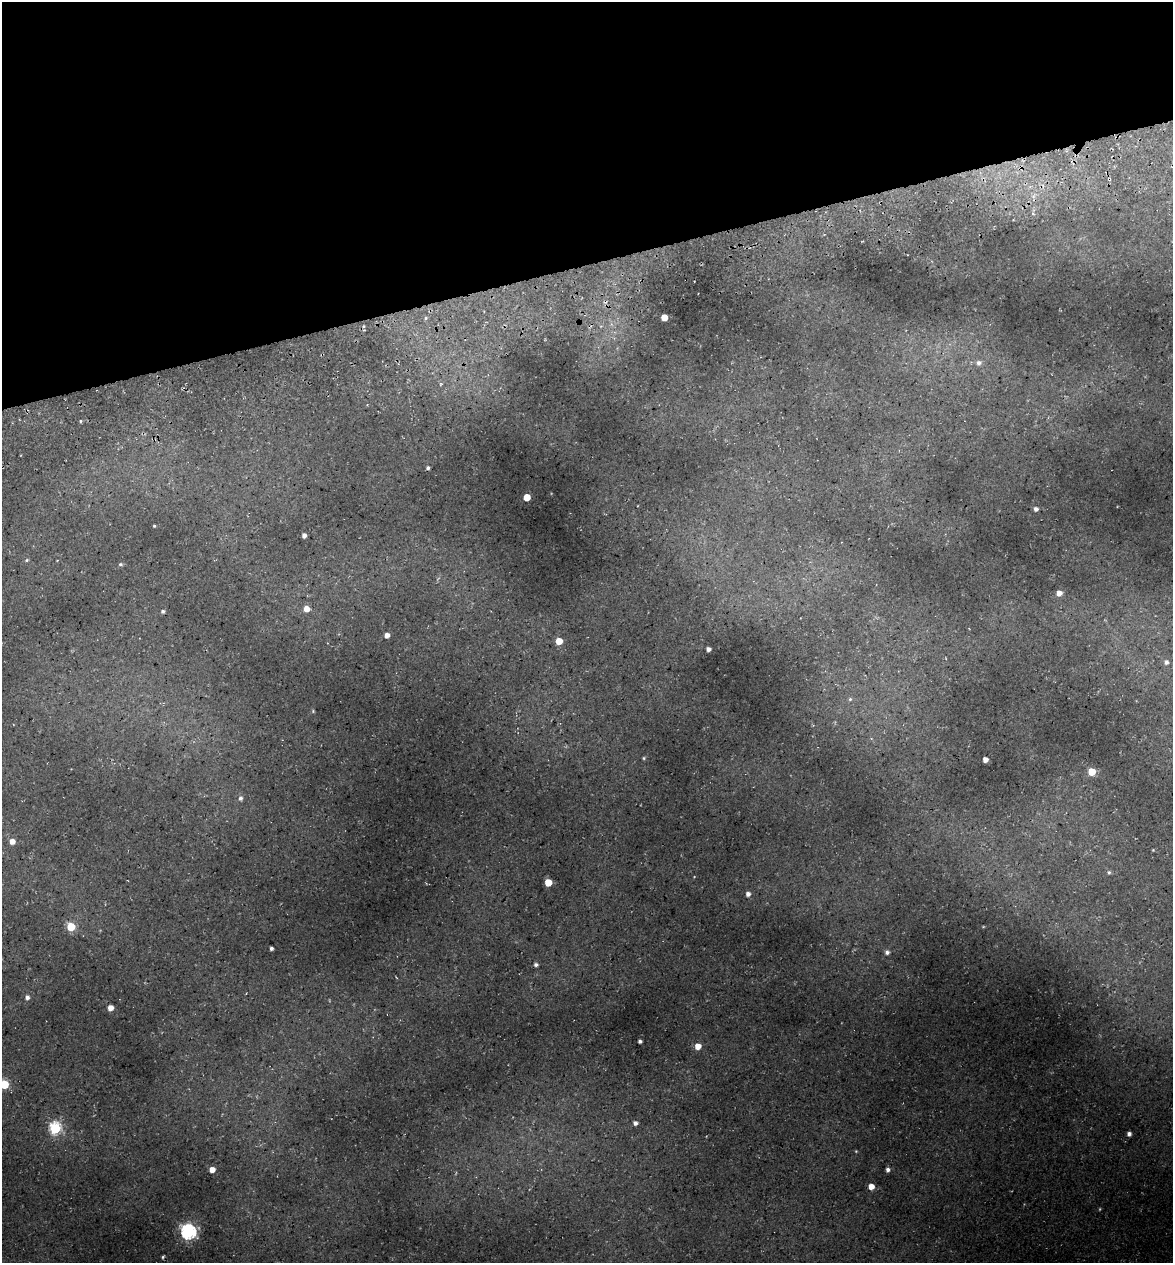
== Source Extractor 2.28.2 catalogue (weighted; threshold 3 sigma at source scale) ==
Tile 3 of 4 x 4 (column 3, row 1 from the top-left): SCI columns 2485-3655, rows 3857-5117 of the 4922 x 5194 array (HDU 1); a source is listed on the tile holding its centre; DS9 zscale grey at full resolution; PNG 1175 x 1265 px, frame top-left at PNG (2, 2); no overlay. Shown black and unused: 21% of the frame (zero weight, under 3 of 5 exposures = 5% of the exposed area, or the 3 px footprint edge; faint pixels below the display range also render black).
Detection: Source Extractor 2.28.2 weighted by HDU 2 'WHT'; one run over the whole footprint, this tile lists its part. Background 0.135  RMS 0.0071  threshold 0.0321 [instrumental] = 3 sigma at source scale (4.5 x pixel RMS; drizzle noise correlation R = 1.50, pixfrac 1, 0.0396/0.0396 arcsec/px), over >= 5 px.
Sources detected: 50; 1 too faint to see at this stretch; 2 cosmic-ray / hot-pixel residue — not listed; the other 47 listed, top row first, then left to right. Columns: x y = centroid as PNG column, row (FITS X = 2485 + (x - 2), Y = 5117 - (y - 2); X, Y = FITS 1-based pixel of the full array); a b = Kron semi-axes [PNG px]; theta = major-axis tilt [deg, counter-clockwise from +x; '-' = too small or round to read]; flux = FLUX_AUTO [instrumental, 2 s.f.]
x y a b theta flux
664 317 5 4 - 11
426 318 5 4 - 1
979 363 7 6 - 2.8
441 384 5 4 - 0.87
80 421 4 3 - 0.78
428 468 3 3 - 1.4
527 497 5 5 - 15
1036 509 4 4 - 2.4
154 526 3 3 - 0.75
304 535 4 4 - 2.8
27 560 5 4 - 0.86
120 564 5 4 - 1.2
1059 593 5 5 - 5.1
306 609 5 5 - 7.1
163 611 4 4 - 1.4
387 635 5 4 - 3.7
559 641 5 5 - 13
708 649 4 4 - 3.1
1166 662 6 6 - 2.7
850 699 5 5 - 1.3
313 711 4 4 - 0.63
644 758 5 4 - 0.81
985 760 4 4 - 5
1092 772 5 5 - 18
240 798 6 5 - 2.1
12 841 5 5 - 5.4
1109 872 6 5 - 1.3
548 882 5 5 - 18
748 894 5 5 - 3
71 927 5 5 - 27
271 948 4 3 - 1.9
887 952 5 5 - 2.3
536 964 5 4 - 1.8
27 997 5 5 - 2.7
110 1008 5 4 - 5.5
640 1041 4 4 - 1.8
698 1046 5 5 - 8.3
4 1084 5 5 - 36
635 1123 5 5 - 2.9
55 1128 6 6 - 87
1129 1134 4 4 - 2.7
856 1151 4 3 - 0.56
212 1169 5 4 - 6.6
888 1169 4 4 - 2.3
871 1186 5 5 - 7
188 1232 7 6 - 200
163 1257 4 3 - 0.94
Isophote crosses this tile's border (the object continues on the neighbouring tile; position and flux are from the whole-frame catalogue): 1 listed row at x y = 4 1084